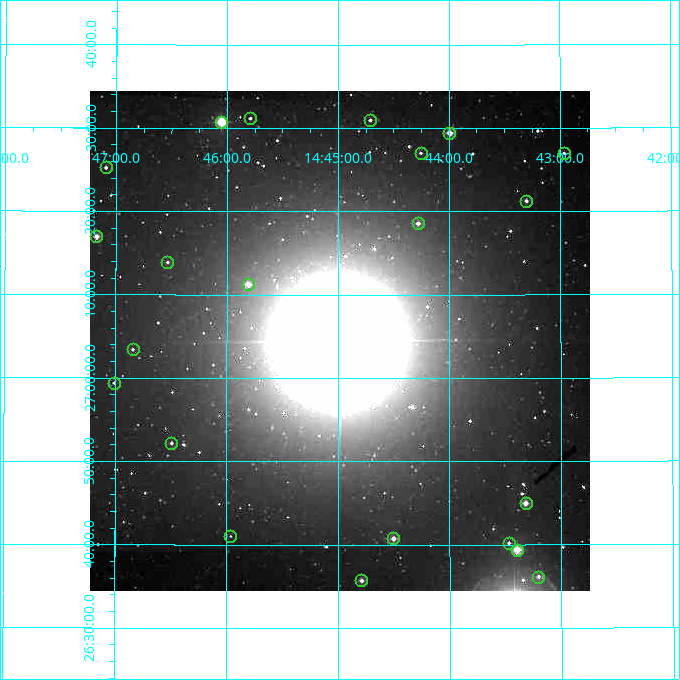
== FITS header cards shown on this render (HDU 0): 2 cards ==
NAXIS1  =                  500
NAXIS2  =                  500

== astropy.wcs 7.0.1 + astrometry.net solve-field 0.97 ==
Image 500 x 500 px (HDU 0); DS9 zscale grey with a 90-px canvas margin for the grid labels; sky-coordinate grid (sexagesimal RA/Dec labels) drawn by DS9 from the SOLVED WCS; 22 Tycho-2 reference stars matched to detected sources circled (green)
Header WCS: none
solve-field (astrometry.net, Tycho-2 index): SOLVED blind (the file carries no WCS)
Solved WCS: RA---TAN-SIP/DEC--TAN-SIP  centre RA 14:45:00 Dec +27:05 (221.25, +27.08 deg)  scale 7.2 arcsec/px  FOV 60.0' x 60.0'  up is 0 deg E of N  parity normal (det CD < 0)
(file carries no celestial WCS; the grid is the blind solution)
Tycho-2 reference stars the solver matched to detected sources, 22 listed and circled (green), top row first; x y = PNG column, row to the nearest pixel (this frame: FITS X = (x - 90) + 1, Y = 500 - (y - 91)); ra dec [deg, ICRS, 3 dp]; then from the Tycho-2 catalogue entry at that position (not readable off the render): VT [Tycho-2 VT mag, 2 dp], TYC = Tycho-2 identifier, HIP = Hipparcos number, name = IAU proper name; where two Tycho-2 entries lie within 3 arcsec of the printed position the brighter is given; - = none
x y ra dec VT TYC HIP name
250 118 221.447 +27.520 11.49 2022-1251-1 - -
370 120 221.177 +27.516 10.95 2022-1088-1 - -
221 122 221.513 +27.512 8.06 2022-320-1 72200 -
449 133 220.998 +27.490 9.40 2019-317-1 - -
421 153 221.063 +27.450 11.54 2019-159-1 - -
564 153 220.741 +27.449 11.39 2019-467-1 - -
106 167 221.773 +27.421 11.37 2019-190-1 - -
526 201 220.826 +27.354 10.70 2019-528-1 - -
418 223 221.070 +27.310 10.67 2019-286-1 - -
96 236 221.794 +27.283 10.04 2019-298-1 - -
167 262 221.633 +27.231 11.81 2019-166-1 - -
248 284 221.452 +27.188 10.09 2019-195-1 - -
133 349 221.711 +27.057 11.62 2019-1178-1 - -
114 383 221.753 +26.990 11.74 2019-1206-1 - -
171 443 221.623 +26.869 11.53 2019-1180-1 - -
526 503 220.829 +26.750 9.70 2019-331-1 71981 -
230 536 221.490 +26.684 13.05 2019-462-1 - -
393 538 221.126 +26.679 9.85 2019-346-1 - -
509 543 220.868 +26.670 11.41 2019-1176-1 - -
517 550 220.849 +26.656 8.77 2019-491-1 71991 -
538 577 220.801 +26.602 11.00 2019-295-1 - -
361 580 221.197 +26.595 10.14 2019-306-1 - -